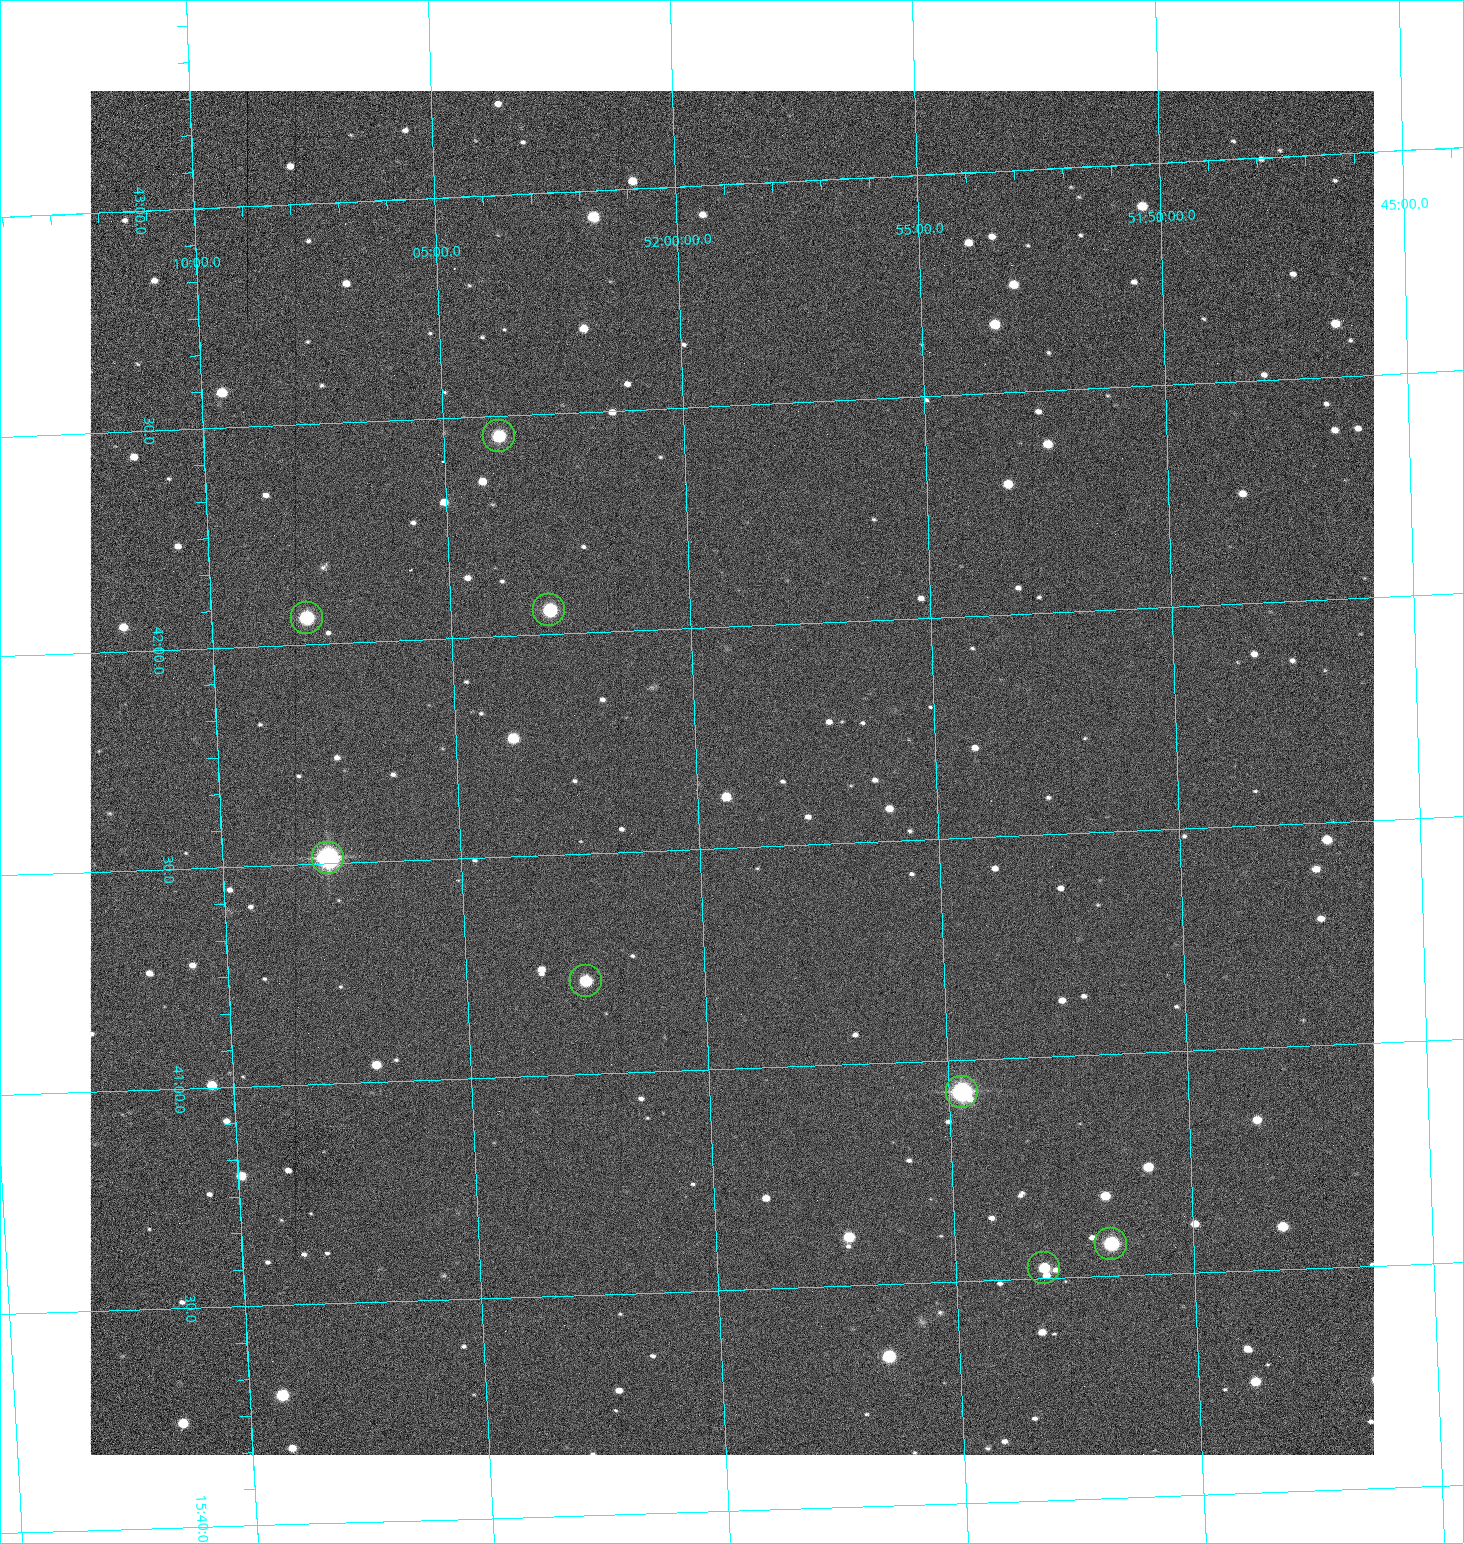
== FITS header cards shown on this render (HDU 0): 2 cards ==
NAXIS1  =                 1284 /fastest changing axis
NAXIS2  =                 1364 /next to fastest changing axis

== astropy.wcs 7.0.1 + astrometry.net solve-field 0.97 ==
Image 1284 x 1364 px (HDU 0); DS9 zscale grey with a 90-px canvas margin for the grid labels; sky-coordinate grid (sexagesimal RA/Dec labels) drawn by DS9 from the SOLVED WCS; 8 Tycho-2 reference stars matched to detected sources circled (green)
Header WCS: RA---TAN/DEC--TAN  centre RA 15:41:40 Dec +51:59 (235.42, +51.99 deg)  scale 1.26 arcsec/px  FOV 26.9' x 28.5'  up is +92 deg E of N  parity flipped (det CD > 0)
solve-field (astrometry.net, Tycho-2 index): VERIFIED the header's WCS against the Tycho-2 star catalogue (8 matches, 0 conflicts) and refined it, rather than solving blind
Solved WCS: RA---TAN-SIP/DEC--TAN-SIP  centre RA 15:41:40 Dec +51:59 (235.42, +51.99 deg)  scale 1.25 arcsec/px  FOV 26.8' x 28.5'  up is +92 deg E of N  parity flipped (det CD > 0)
The solver's refit moves the header's centre by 0.69 arcsec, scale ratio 0.9978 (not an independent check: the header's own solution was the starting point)
Tycho-2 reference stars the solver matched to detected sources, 8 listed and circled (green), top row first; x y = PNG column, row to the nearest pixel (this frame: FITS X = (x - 90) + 1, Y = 1364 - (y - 91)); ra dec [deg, ICRS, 3 dp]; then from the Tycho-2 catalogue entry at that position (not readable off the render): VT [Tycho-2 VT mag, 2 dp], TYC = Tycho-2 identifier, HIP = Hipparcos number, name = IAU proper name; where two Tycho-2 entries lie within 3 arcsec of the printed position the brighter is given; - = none
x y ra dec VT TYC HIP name
499 436 235.614 +52.064 11.61 3489-1132-1 - -
549 610 235.514 +52.049 11.19 3489-1407-1 - -
307 618 235.515 +52.133 11.12 3489-1380-1 - -
328 858 235.378 +52.130 9.31 3489-1322-1 76850 -
586 981 235.303 +52.042 11.52 3489-958-1 - -
962 1092 235.232 +51.912 9.59 3489-824-1 - -
1111 1244 235.143 +51.862 10.97 3489-1016-1 - -
1044 1268 235.131 +51.886 12.29 3489-908-1 - -